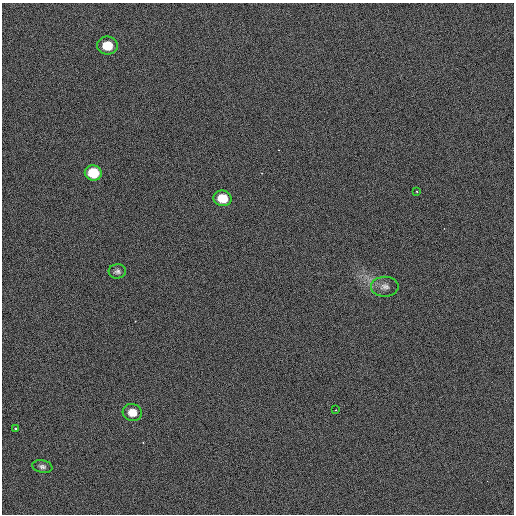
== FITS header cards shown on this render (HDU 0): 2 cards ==
NAXIS1  =                  512 / Axis length
NAXIS2  =                  512 / Axis length

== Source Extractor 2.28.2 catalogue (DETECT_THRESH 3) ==
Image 512 x 512 px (HDU 0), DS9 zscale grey, 1 PNG px = 1 image px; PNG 516 x 516 px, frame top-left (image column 1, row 512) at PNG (2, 3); each listed source drawn as its Kron ellipse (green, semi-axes under 4 px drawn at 4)
Background 408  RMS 1.8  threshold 5.27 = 3 sigma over >= 5 px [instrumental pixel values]
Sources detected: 10; all 10 listed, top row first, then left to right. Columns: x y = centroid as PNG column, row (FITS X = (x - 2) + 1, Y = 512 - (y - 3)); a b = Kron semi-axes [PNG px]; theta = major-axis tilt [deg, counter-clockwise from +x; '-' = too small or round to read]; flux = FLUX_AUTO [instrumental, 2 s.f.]
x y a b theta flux
107 46 10 9 - 2500
93 173 8 7 - 3600
417 191 3 2 - 120
223 198 9 8 - 2500
117 271 9 7 5 370
385 287 14 10 0 770
336 410 2 2 - 82
132 412 10 8 -16 1500
15 428 3 3 - 160
42 467 10 6 -12 380